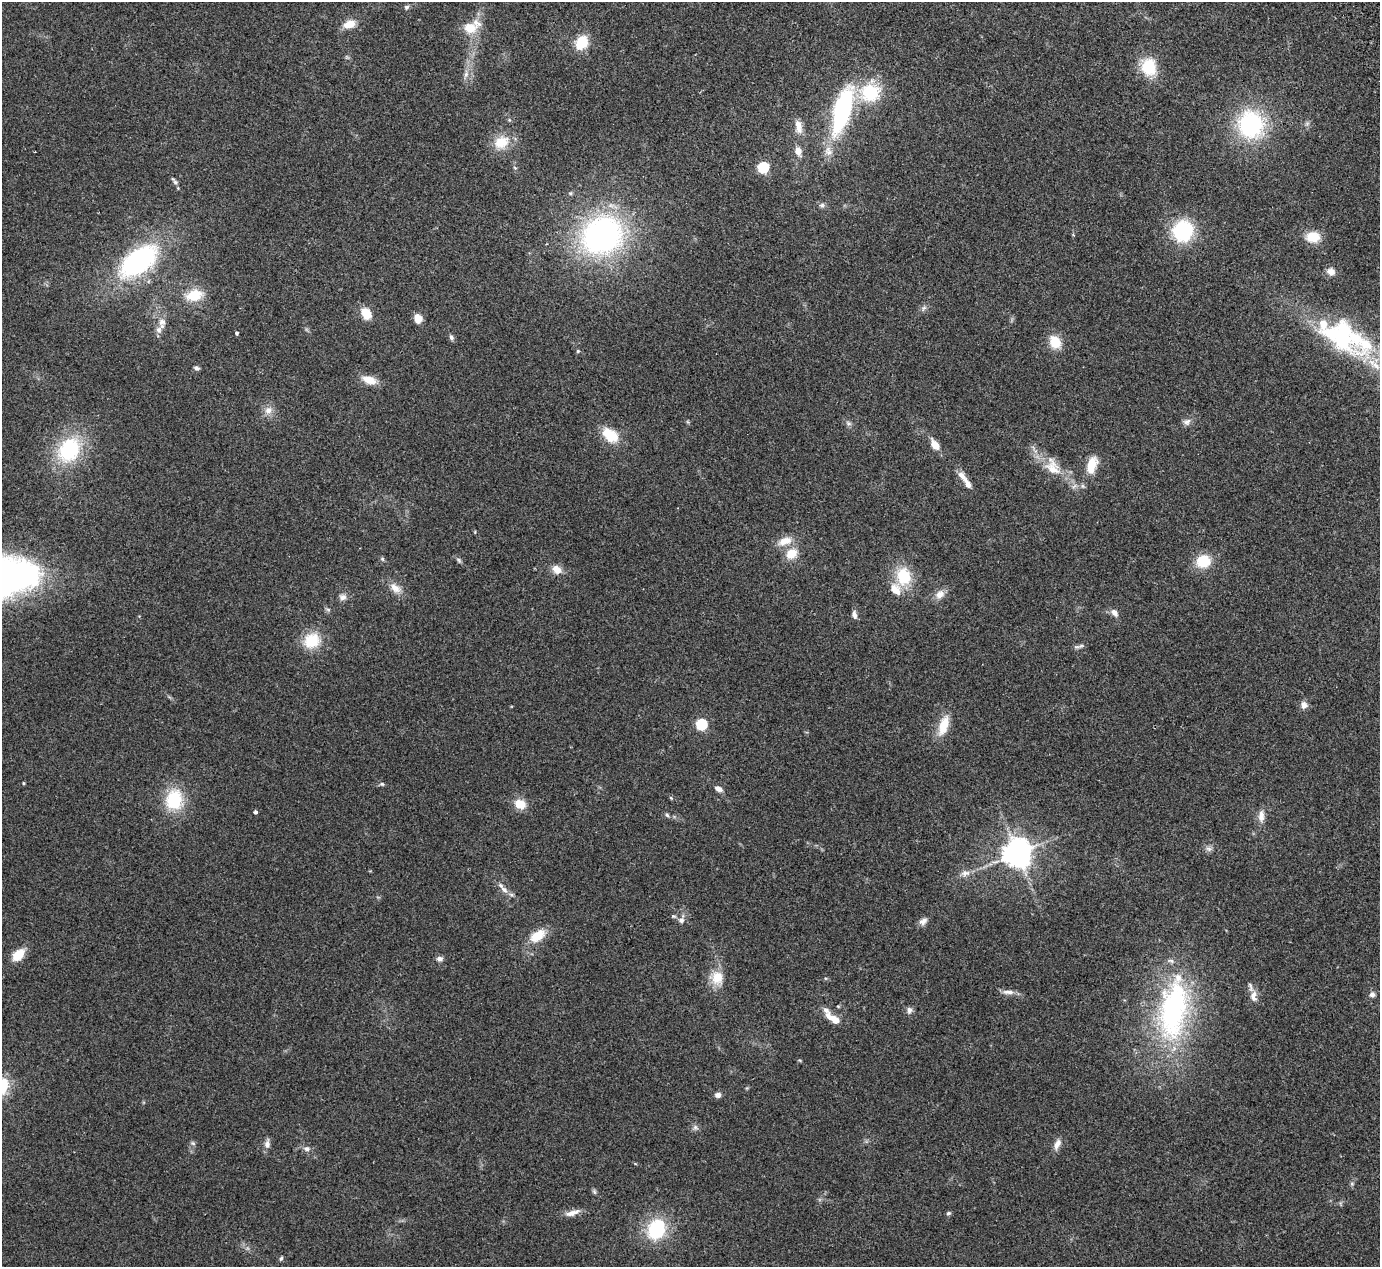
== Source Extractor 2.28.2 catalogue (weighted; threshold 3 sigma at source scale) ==
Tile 10 of 4 x 4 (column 2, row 3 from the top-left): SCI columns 1434-2811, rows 1448-2712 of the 5623 x 5551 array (HDU 1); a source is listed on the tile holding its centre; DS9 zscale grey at full resolution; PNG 1382 x 1269 px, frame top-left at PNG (2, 2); no overlay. Shown black and unused: <1% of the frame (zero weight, under 2 of 3 exposures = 3% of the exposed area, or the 3 px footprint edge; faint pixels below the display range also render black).
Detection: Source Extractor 2.28.2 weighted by HDU 2 'WHT'; one run over the whole footprint, this tile lists its part. Background 0.215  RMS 0.011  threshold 0.0512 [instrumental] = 3 sigma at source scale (4.5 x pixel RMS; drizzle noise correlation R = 1.50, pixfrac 1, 0.05/0.05 arcsec/px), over >= 5 px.
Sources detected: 108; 10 inside a brighter listed object's ellipse — not listed separately; the other 98 listed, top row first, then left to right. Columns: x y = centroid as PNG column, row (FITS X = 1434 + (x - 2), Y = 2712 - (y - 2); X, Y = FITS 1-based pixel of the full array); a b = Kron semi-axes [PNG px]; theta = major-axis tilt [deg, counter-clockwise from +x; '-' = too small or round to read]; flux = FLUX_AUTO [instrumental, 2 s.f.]
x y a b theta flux
406 7 6 6 - 2.5
349 24 14 9 17 14
470 28 16 12 3 21
581 42 13 11 60 31
1148 67 18 15 -77 39
466 74 10 6 69 4.6
870 93 20 18 -1 58
842 110 40 14 74 180
1251 124 26 24 -76 130
798 126 20 8 -81 11
501 142 18 14 28 25
798 151 8 6 -69 10
763 167 5 5 - 100
174 181 13 5 -52 3.3
822 205 7 6 - 2.8
1183 231 17 16 - 92
602 235 44 38 30 290
1313 237 13 11 0 24
138 261 43 23 37 170
1331 271 10 9 - 7.9
194 295 20 13 14 26
924 308 9 5 60 3
366 313 11 9 -58 19
418 319 9 7 -70 12
162 322 11 10 - 7.1
237 333 4 3 - 1.9
1341 335 54 33 -46 150
451 337 7 5 -64 3.1
1055 342 14 11 -68 23
578 351 5 5 - 1.5
196 368 8 4 -8 2.4
369 380 15 8 -15 17
268 410 11 10 - 8.1
1187 422 11 8 28 5
848 423 9 5 -27 2.8
610 435 22 14 -38 26
935 445 9 6 -53 16
69 450 31 24 60 83
1091 466 21 10 71 23
1052 467 29 17 -61 26
968 484 16 7 -57 8
1074 486 9 3 45 2.1
785 541 18 9 20 14
791 554 15 12 33 17
382 559 6 4 -74 1.6
459 560 8 5 -52 2.2
1203 561 14 12 16 31
557 569 12 9 -36 10
904 577 17 14 -83 43
395 588 17 10 -49 11
939 594 12 9 48 9.1
343 597 9 8 - 5
1114 612 9 6 -52 6.4
854 615 11 6 -80 4.3
312 641 16 15 - 36
1081 646 10 5 18 3
1304 705 10 8 -76 5.7
701 724 5 5 - 110
944 725 23 10 72 24
23 783 4 3 - 1.1
382 784 6 5 - 2
718 789 9 6 -24 6.1
671 798 4 3 - 1.2
174 800 20 17 89 54
520 804 11 9 -29 18
255 812 4 4 - 2.5
667 815 5 5 - 1.9
1261 816 16 8 88 8.4
1209 849 9 6 -16 3.9
1017 853 8 8 - 1700
965 873 13 9 7 7.2
504 890 11 7 -45 6.6
673 916 6 4 5 1.7
681 920 8 6 13 4
923 921 12 8 32 5.5
537 936 18 11 33 23
18 955 12 8 46 24
439 959 8 7 - 3.8
717 978 18 15 -86 20
1008 992 17 6 -2 6.2
1372 994 8 7 - 3.9
1253 996 15 8 -89 7.9
838 1006 5 3 - 1
1173 1009 89 39 82 220
909 1010 8 7 - 4.4
833 1019 20 7 -35 18
718 1095 7 6 - 4.9
695 1127 7 6 - 3
193 1143 7 5 -44 2.1
267 1144 12 8 85 5.5
1057 1144 14 7 63 7.4
307 1149 10 7 -19 4.2
1352 1184 6 4 -46 1.6
594 1192 8 5 -70 1.9
572 1213 20 6 17 8.9
948 1213 6 5 - 2
656 1229 21 17 61 69
281 1258 7 4 62 1.7
Overlapping masked pixels (flux is a lower limit): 1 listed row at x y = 1251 124